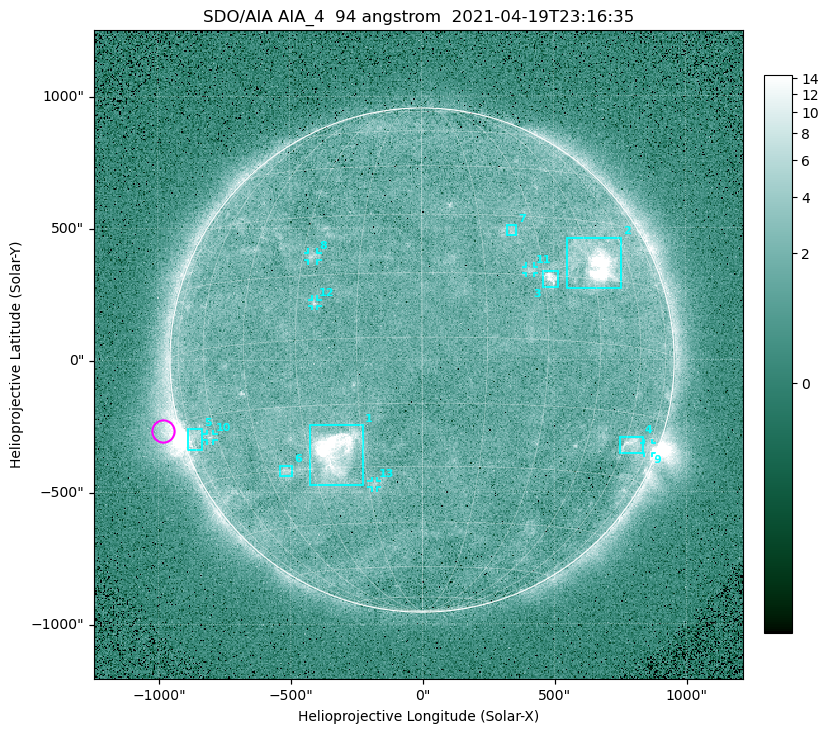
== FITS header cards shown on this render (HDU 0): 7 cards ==
TELESCOP= 'SDO/AIA '
INSTRUME= 'AIA_4   '
WAVELNTH=                   94
WAVEUNIT= 'angstrom'
DATE-OBS= '2021-04-19T23:16:35.12'
CTYPE1  = 'HPLN-TAN'
CTYPE2  = 'HPLT-TAN'

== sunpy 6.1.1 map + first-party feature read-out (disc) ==
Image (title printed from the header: SDO/AIA AIA_4  94 angstrom  2021-04-19T23:16:35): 512 x 512 px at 4.8 arcsec/px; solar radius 955 arcsec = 199 px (full disc in frame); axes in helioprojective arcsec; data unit not stated in the header (colour bar unlabelled)
Orientation: roll -0.138 deg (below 1 deg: not rotated)
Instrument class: DISC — disc imager (sunpy class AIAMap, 94 A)
Bright regions (active regions / flare kernels): reference = the median radial profile (limb darkening/brightening removed); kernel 5 px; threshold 5 sigma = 2.5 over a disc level ~1.73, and >= 1.15x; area >= 9 px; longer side >= 5 px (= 24 arcsec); searched inside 0.97 R_sun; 13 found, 13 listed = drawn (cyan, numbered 1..; 6 of them under ~33 arcsec drawn as corner ticks so the feature stays visible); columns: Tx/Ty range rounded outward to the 10 arcsec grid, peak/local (2 s.f.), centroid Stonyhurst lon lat
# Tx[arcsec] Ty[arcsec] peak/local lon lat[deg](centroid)
1 -430..-220 -470..-240 38 -23 -26
2 550..760 270..470 31 +47 +19
3 460..520 270..340 7.4 +32 +14
4 750..840 -360..-290 4.4 +63 -22
5 -890..-830 -340..-260 5.6 -72 -19
6 -540..-490 -440..-400 3.3 -38 -30
7 320..360 470..510 3 +23 +26
8 -430..-390 380..410 3.1 -27 +20
9 840..870 -360..-310 3.2 +75 -22
10 -820..-790 -300..-280 2.8 -63 -20
11 390..430 330..360 3.1 +26 +16
12 -420..-390 200..230 2.8 -25 +8
13 -190..-170 -480..-450 2.7 -13 -34
Off-limb structures (1.02-1.3 R_sun): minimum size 50 px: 7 found; the strongest spans PA ~85..120 deg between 1.02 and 1.21 R_sun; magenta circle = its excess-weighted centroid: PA ~105 deg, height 1.06 R_sun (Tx ~-980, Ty ~-270 arcsec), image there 4.9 x the reference